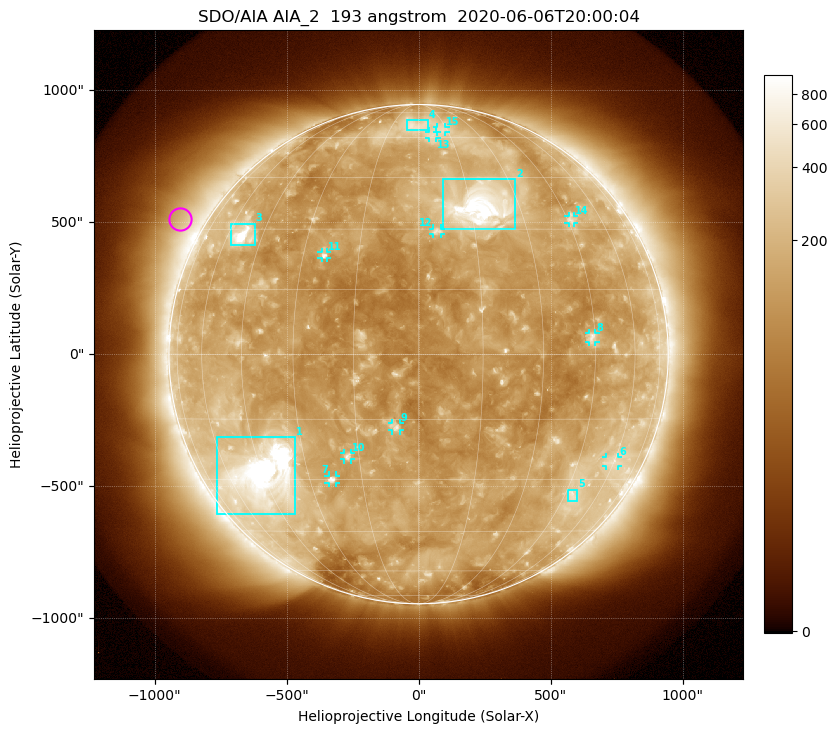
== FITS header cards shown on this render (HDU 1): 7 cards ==
TELESCOP= 'SDO/AIA'
INSTRUME= 'AIA_2'
WAVELNTH=                  193
WAVEUNIT= 'angstrom'
DATE-OBS= '2020-06-06T20:00:04.84'
CTYPE1  = 'HPLN-TAN'
CTYPE2  = 'HPLT-TAN'

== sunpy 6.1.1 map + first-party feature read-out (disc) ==
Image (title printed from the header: SDO/AIA AIA_2  193 angstrom  2020-06-06T20:00:04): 1024 x 1024 px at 2.4 arcsec/px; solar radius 946 arcsec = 394 px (full disc in frame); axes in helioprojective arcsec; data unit not stated in the header (colour bar unlabelled)
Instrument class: DISC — disc imager (sunpy class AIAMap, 193 A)
Bright regions (active regions / flare kernels): reference = the median radial profile (limb darkening/brightening removed); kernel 9 px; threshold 5 sigma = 231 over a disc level ~136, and >= 1.15x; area >= 12 px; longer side >= 9 px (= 22 arcsec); searched inside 0.97 R_sun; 15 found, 15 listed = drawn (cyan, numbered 1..; 10 of them under ~33 arcsec drawn as corner ticks so the feature stays visible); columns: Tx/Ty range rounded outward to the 5 arcsec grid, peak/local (2 s.f.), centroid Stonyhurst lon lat
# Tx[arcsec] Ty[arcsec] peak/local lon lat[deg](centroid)
1 -765..-465 -610..-315 34 -45 -29
2 90..370 475..665 13 +18 +36
3 -710..-620 415..495 9.3 -53 +28
4 -45..35 850..885 3 -1 +66
5 565..600 -560..-510 3.4 +48 -34
6 710..755 -425..-390 2.6 +59 -25
7 -340..-315 -490..-460 5.2 -23 -30
8 645..670 45..80 3.9 +44 +4
9 -100..-70 -290..-260 4.7 -5 -17
10 -280..-255 -400..-375 4.6 -18 -24
11 -370..-345 365..390 4.4 -24 +23
12 55..85 455..475 3.8 +5 +29
13 40..70 815..845 2.5 +7 +61
14 565..590 495..525 3 +46 +33
15 70..100 840..860 2.4 +12 +64
Off-limb structures (1.02-1.3 R_sun): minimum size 162 px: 7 found; the strongest spans PA ~40..80 deg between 1.02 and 1.3 R_sun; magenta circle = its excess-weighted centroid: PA ~60 deg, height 1.1 R_sun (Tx ~-905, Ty ~510 arcsec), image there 2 x the reference